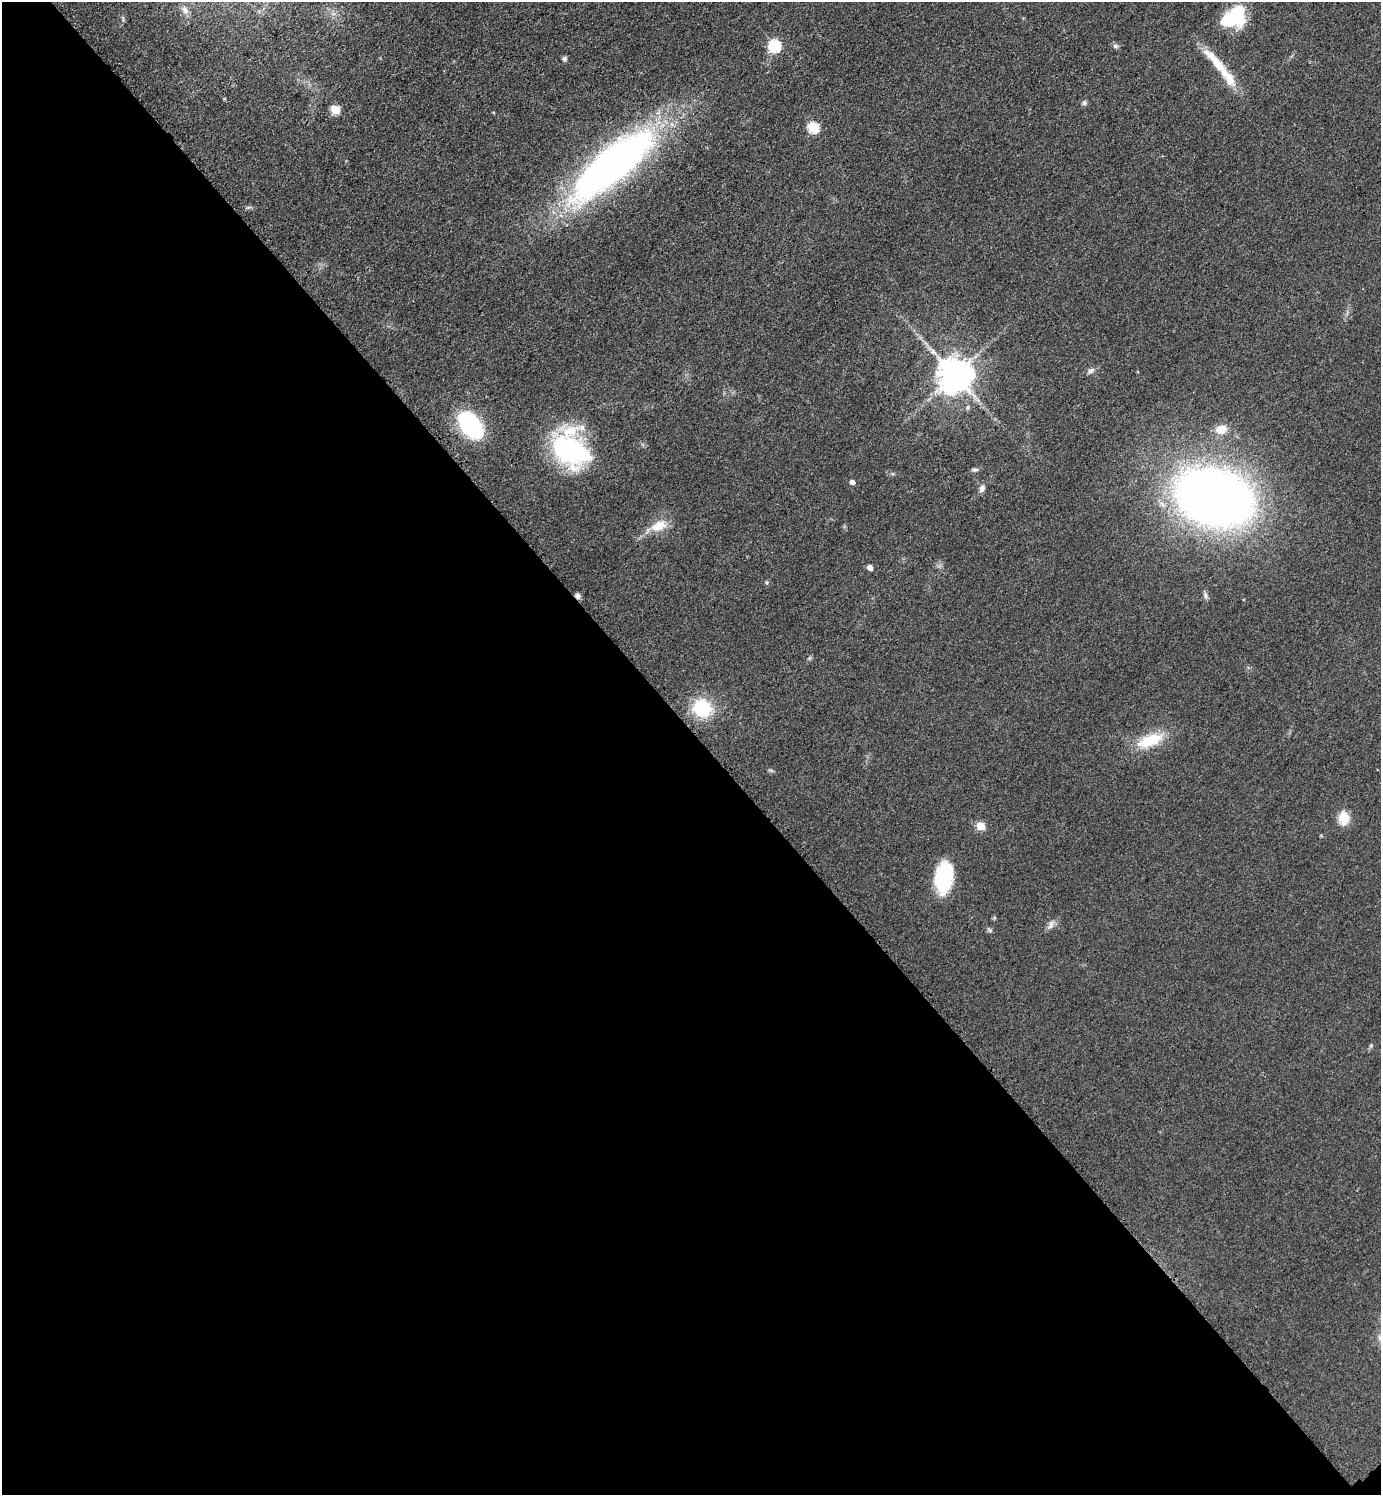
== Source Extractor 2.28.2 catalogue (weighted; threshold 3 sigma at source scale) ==
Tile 14 of 4 x 4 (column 2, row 4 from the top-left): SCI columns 1551-2929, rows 16-1508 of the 6001 x 6002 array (HDU 1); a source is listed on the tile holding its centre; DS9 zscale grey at full resolution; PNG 1383 x 1497 px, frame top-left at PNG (2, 2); no overlay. Shown black and unused: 51% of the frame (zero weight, under 3 of 4 exposures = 2% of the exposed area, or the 3 px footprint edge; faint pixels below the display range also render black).
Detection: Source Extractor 2.28.2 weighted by HDU 2 'WHT'; one run over the whole footprint, this tile lists its part. Background 0.0578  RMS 0.0057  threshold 0.0257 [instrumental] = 3 sigma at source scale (4.5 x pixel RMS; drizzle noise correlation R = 1.50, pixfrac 1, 0.05/0.05 arcsec/px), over >= 5 px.
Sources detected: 35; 2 inside a brighter object's white glare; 1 cosmic-ray / hot-pixel residue — not listed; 3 inside a brighter listed object's ellipse — not listed separately; the other 29 listed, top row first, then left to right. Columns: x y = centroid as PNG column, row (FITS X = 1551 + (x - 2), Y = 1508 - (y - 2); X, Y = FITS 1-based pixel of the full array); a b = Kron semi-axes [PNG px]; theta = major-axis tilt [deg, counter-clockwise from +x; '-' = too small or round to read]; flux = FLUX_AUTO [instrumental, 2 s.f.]
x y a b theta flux
185 10 11 8 -51 2.9
1236 13 28 19 39 19
775 46 6 6 - 63
1115 46 8 5 -27 1.4
564 59 7 5 85 1.4
1228 77 37 11 -56 13
1084 103 7 6 - 1.3
335 110 6 5 - 22
813 127 6 5 - 41
612 165 113 34 40 260
1091 370 10 6 33 2
955 375 10 9 - 1300
470 425 21 13 -51 84
1221 429 12 10 13 6.6
570 450 46 33 -33 77
975 470 10 4 1 1.2
852 482 5 4 - 2.5
982 488 10 7 77 2.3
1214 497 44 31 -16 730
659 526 23 13 22 9.8
870 567 5 4 - 4.2
767 582 5 4 - 0.74
1206 596 8 6 -51 1.6
702 708 23 21 -23 25
1150 740 36 16 21 19
1344 818 17 13 88 7.9
980 826 5 5 - 19
943 878 29 17 80 39
1051 925 15 5 68 2.4